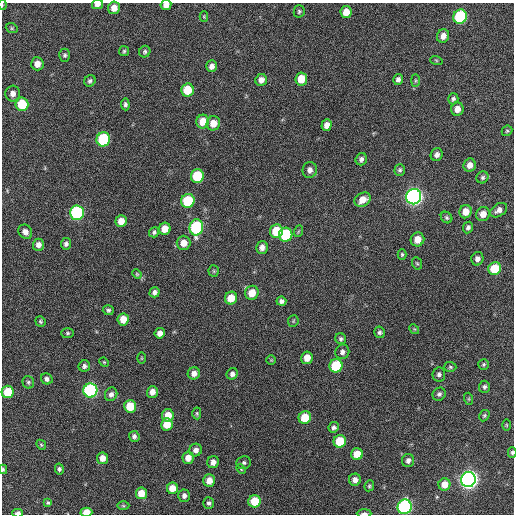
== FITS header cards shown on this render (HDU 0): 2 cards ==
NAXIS1  =                  512 / Axis length
NAXIS2  =                  512 / Axis length

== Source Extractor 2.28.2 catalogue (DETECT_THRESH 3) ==
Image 512 x 512 px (HDU 0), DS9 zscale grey, 1 PNG px = 1 image px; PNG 516 x 516 px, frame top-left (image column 1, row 512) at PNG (2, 3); each listed source drawn as its Kron ellipse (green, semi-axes under 4 px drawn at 4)
Background 377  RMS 9.3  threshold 28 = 3 sigma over >= 5 px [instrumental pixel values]
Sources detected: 139; all 139 listed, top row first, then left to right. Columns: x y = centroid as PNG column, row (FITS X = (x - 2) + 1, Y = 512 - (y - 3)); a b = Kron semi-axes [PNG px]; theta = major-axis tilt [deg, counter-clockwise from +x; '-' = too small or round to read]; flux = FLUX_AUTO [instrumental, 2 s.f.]
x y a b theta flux
97 4 5 4 - 3000
2 5 5 3 - 570
166 5 5 5 - 3900
114 8 6 6 - 5800
299 11 6 5 - 1100
346 12 6 5 - 6800
204 16 5 4 - 670
460 17 7 6 - 57000
12 28 6 4 -22 900
443 36 7 6 - 4400
124 51 5 5 - 970
145 52 6 5 - 1300
65 55 6 5 - 1300
436 60 6 4 -19 810
37 64 6 6 - 5200
212 66 6 5 - 3100
301 79 6 6 - 11000
398 79 5 5 - 2100
261 80 6 5 - 3700
90 81 6 5 - 1400
415 81 6 3 -90 800
187 90 7 6 - 17000
13 93 8 7 - 3700
453 99 5 5 - 1400
22 104 6 6 - 22000
125 104 6 4 -84 1500
457 109 7 6 - 4900
203 122 7 6 - 10000
213 123 7 6 - 7400
327 125 6 5 - 3800
507 131 6 4 43 920
103 139 7 6 - 52000
437 155 6 6 - 2500
361 159 6 5 - 1700
470 165 7 6 - 4500
310 170 8 7 - 3100
400 170 6 5 - 1400
197 176 7 6 - 28000
482 177 6 5 - 1400
414 197 8 7 - 290000
363 200 8 6 29 6200
188 201 7 6 - 31000
499 210 9 6 34 3100
466 212 7 6 - 6900
77 213 7 7 - 92000
483 214 7 6 - 5500
447 217 6 5 - 1200
121 221 6 5 - 6400
196 227 8 7 - 69000
468 227 6 5 - 1800
165 229 6 5 - 8100
276 231 7 6 - 19000
299 231 6 3 70 790
25 232 8 6 -50 3400
154 232 5 5 - 1400
286 235 7 6 - 35000
417 239 7 6 - 6800
184 243 7 7 - 6400
66 244 6 5 - 1700
38 245 6 5 - 3500
262 247 6 5 - 3500
402 254 5 4 - 970
477 259 7 6 - 2800
417 263 6 5 - 870
495 269 6 6 - 19000
214 271 5 5 - 860
137 274 5 4 - 680
154 292 5 5 - 2100
252 293 7 6 - 9000
231 298 6 6 - 10000
281 301 5 4 - 1900
108 310 5 5 - 1300
123 319 6 5 - 8400
40 321 5 5 - 990
293 321 6 5 - 830
414 329 5 4 - 700
380 332 6 5 - 1400
68 333 6 5 - 1000
160 333 5 5 - 3300
341 339 5 5 - 1400
342 352 7 7 - 2500
142 358 6 4 90 640
307 358 6 5 - 6200
271 360 5 4 - 600
104 362 5 4 - 670
484 364 5 5 - 890
84 366 6 5 - 1700
336 366 7 6 - 34000
450 367 6 5 - 1100
194 373 6 6 - 3700
232 374 6 5 - 2200
439 374 7 6 - 1800
47 379 6 5 - 2000
28 382 6 5 - 1200
484 387 6 5 - 1600
90 390 7 7 - 120000
8 392 6 6 - 16000
152 392 6 5 - 4500
111 394 7 6 - 2400
439 394 7 6 - 1800
469 399 6 4 -72 740
130 406 6 6 - 15000
197 413 6 4 -87 920
168 415 6 6 - 9200
484 416 6 5 - 990
305 418 6 6 - 14000
167 424 6 6 - 9200
506 425 5 3 - 590
334 427 5 5 - 1800
134 436 5 5 - 1800
340 441 6 6 - 20000
41 445 5 4 - 810
196 450 6 6 - 2900
512 452 5 4 - 990
357 454 6 6 - 9200
103 458 6 5 - 5000
188 458 6 5 - 5300
408 461 6 6 - 2300
213 462 6 6 - 3500
244 463 7 6 - 1500
3 469 4 3 - 1000
59 469 5 4 - 1300
241 469 5 3 - 620
468 479 7 7 - 360000
355 480 6 6 - 3200
209 481 6 6 - 5400
444 484 6 6 - 6300
369 486 5 4 - 1000
172 488 5 5 - 8200
141 493 6 5 - 8600
184 496 6 6 - 2400
255 501 6 6 - 15000
48 503 4 3 - 900
209 503 6 5 - 1400
123 506 6 4 -1 750
405 507 7 7 - 120000
86 512 6 4 -1 9900
18 513 5 3 - 2800
364 513 7 3 1 1800
At the frame edge (FLAGS 8, measured only in part): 8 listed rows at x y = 97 4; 2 5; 166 5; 512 452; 3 469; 86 512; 18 513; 364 513